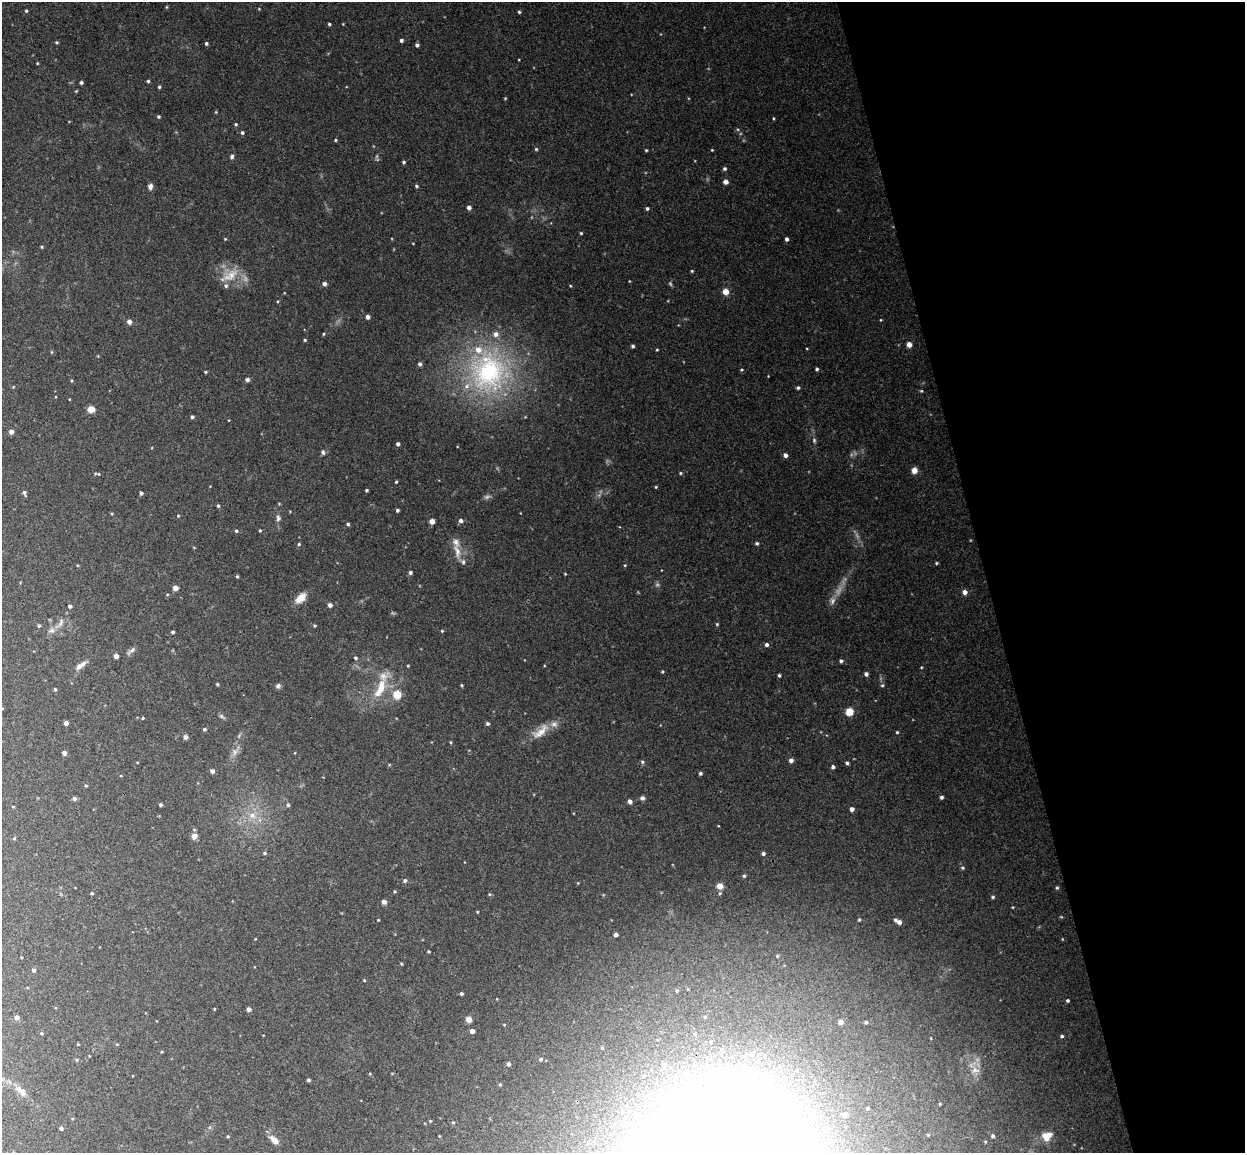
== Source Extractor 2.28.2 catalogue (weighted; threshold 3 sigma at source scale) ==
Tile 12 of 4 x 4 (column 4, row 3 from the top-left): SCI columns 3787-5029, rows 1306-2456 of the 5086 x 5029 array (HDU 1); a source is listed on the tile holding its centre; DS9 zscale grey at full resolution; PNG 1247 x 1155 px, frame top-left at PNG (2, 2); no overlay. Shown black and unused: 21% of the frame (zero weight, under 3 of 4 exposures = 5% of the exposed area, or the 3 px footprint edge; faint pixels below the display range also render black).
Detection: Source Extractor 2.28.2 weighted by HDU 2 'WHT'; one run over the whole footprint, this tile lists its part. Background 0.0493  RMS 0.0046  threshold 0.0208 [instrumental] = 3 sigma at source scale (4.5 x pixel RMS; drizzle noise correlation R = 1.50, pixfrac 1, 0.05/0.05 arcsec/px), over >= 5 px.
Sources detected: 221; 7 too faint to see at this stretch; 1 inside a brighter object's white glare — not listed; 10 inside a brighter listed object's ellipse — not listed separately; the other 203 listed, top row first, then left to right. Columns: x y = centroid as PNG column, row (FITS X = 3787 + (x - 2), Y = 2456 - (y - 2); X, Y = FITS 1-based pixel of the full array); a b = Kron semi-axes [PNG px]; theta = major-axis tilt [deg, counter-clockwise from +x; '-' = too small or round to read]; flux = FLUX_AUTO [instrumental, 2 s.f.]
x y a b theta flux
166 7 5 3 - 0.46
26 11 4 4 - 0.62
519 12 4 4 - 0.61
329 24 4 3 - 0.66
401 40 4 3 - 1.3
57 42 4 3 - 0.58
206 43 4 4 - 0.88
417 45 4 4 - 1.2
37 63 3 3 - 0.38
148 81 4 3 - 0.69
81 82 4 3 - 1
159 87 4 3 - 0.66
76 91 4 3 - 0.4
158 117 4 4 - 0.74
773 118 4 3 - 0.43
236 124 4 3 - 0.6
242 133 4 4 - 0.96
335 140 4 3 - 0.53
536 149 4 4 - 0.62
646 150 3 3 - 0.52
712 150 4 3 - 0.4
232 156 6 5 - 1
404 162 5 4 - 0.73
725 169 5 5 - 0.9
725 182 5 4 - 2.6
150 186 8 6 84 1.7
416 186 4 3 - 0.74
469 207 4 4 - 2
647 208 4 4 - 0.94
581 233 3 3 - 0.55
225 239 4 4 - 0.4
787 239 4 3 - 1.5
413 243 3 2 - 0.28
42 247 4 3 - 0.48
692 271 4 3 - 0.48
230 275 28 14 31 9.5
324 284 4 4 - 1.7
726 292 5 4 - 6.3
368 317 4 4 - 2
881 320 4 4 - 0.36
129 322 5 5 - 2.1
323 334 4 4 - 0.49
305 340 4 4 - 0.55
909 344 5 4 - 3.2
633 346 3 3 - 0.93
657 350 3 3 - 0.39
51 352 5 3 - 0.4
420 364 4 4 - 1.2
817 369 3 3 - 0.9
741 370 4 4 - 0.48
205 372 4 3 - 0.49
488 372 52 45 90 85
247 379 5 4 - 1.4
71 381 4 4 - 0.46
798 388 4 4 - 0.89
921 391 4 4 - 0.47
91 409 6 5 - 5.3
192 417 4 4 - 0.96
229 420 3 2 - 0.27
11 432 4 4 - 2.2
814 440 7 5 -76 0.86
398 444 4 3 - 1.3
323 452 7 5 -71 1
785 455 4 4 - 2
914 470 5 5 - 4.2
95 473 6 3 -19 0.49
680 473 4 4 - 0.55
396 482 4 3 - 0.55
656 487 4 3 - 0.5
367 490 3 3 - 0.71
24 493 7 4 -71 1
141 493 4 3 - 1.1
487 497 9 5 14 1.2
218 506 4 4 - 0.7
397 510 3 3 - 0.97
178 516 4 4 - 0.43
278 518 8 6 -84 1.4
432 521 4 4 - 2.9
461 521 5 5 - 1.4
348 524 4 3 - 0.8
260 530 4 3 - 0.53
236 531 5 4 - 0.77
757 543 5 4 - 0.83
299 544 4 3 - 0.56
457 551 22 9 -76 4.9
936 563 4 4 - 0.55
625 565 4 3 - 0.38
410 572 4 4 - 1.2
565 574 3 3 - 0.38
237 576 4 3 - 0.62
175 588 4 4 - 3.1
965 592 5 4 - 2.9
301 598 12 7 44 6.1
330 605 4 4 - 1.6
70 606 4 4 - 1
61 623 13 6 73 2.2
717 624 4 4 - 0.49
39 626 4 4 - 0.75
314 626 4 4 - 0.53
51 630 10 7 16 2
442 631 4 4 - 0.5
173 632 3 3 - 0.98
766 645 4 4 - 1.2
131 651 13 5 38 1.4
116 656 4 4 - 3.3
355 658 5 4 - 0.8
841 661 4 4 - 0.98
81 665 16 6 38 2.6
408 666 3 3 - 0.4
662 671 5 3 - 0.45
866 674 4 4 - 1.5
779 675 4 3 - 0.79
217 684 3 3 - 0.57
461 685 3 3 - 0.49
882 685 5 4 - 0.69
278 686 7 6 - 1.2
381 687 21 11 76 9.4
55 689 4 3 - 0.62
397 694 6 6 - 11
849 712 5 5 - 17
143 718 3 3 - 0.36
66 723 4 4 - 2.2
487 724 4 4 - 0.94
204 729 4 4 - 0.76
541 731 29 11 42 7
897 732 3 3 - 0.54
185 737 4 4 - 1.9
451 742 4 3 - 0.44
235 752 9 7 90 2.2
64 753 4 4 - 2
791 760 4 4 - 2.1
642 762 5 4 - 0.73
847 763 4 3 - 0.83
833 767 4 4 - 1.1
212 771 4 4 - 1.6
700 773 4 4 - 0.93
86 786 4 4 - 0.46
941 797 4 4 - 1
74 798 5 4 - 1.4
642 798 6 5 - 1.3
630 801 4 4 - 2
161 805 3 3 - 0.87
288 805 5 4 - 0.7
13 807 4 2 - 0.31
852 809 4 4 - 2.2
252 815 11 9 -20 4.3
194 836 5 5 - 4.2
14 839 5 3 - 0.43
264 853 4 4 - 0.69
763 854 4 4 - 1
962 868 6 4 -21 0.65
744 876 4 4 - 0.74
405 880 5 5 - 1
578 883 3 3 - 0.33
720 886 5 5 - 5.1
1057 888 5 4 - 0.59
92 893 4 3 - 0.58
489 894 5 3 - 0.48
993 897 5 4 - 0.68
384 902 4 4 - 2.3
477 912 3 3 - 0.37
378 920 3 2 - 0.36
859 920 4 3 - 0.51
895 920 4 4 - 1
899 922 4 4 - 2
616 935 4 4 - 1.5
255 939 3 2 - 0.31
429 951 4 3 - 0.45
777 956 4 4 - 0.59
401 964 4 3 - 0.5
33 970 5 4 - 1.1
364 980 4 3 - 0.39
676 991 5 4 - 0.68
461 994 3 3 - 0.75
1068 1001 3 3 - 0.82
214 1009 4 3 - 0.36
249 1009 4 4 - 1.9
17 1017 4 4 - 2.4
468 1019 4 4 - 4.5
841 1022 5 4 - 2.7
866 1022 5 4 - 0.86
472 1031 4 4 - 2.6
41 1033 4 3 - 0.51
695 1034 6 5 - 1.1
1062 1036 4 3 - 0.79
78 1044 3 3 - 0.34
752 1054 8 7 - 1.7
541 1059 5 5 - 0.98
77 1060 5 4 - 0.48
508 1064 5 4 - 1.1
664 1065 7 7 - 1.8
975 1070 12 9 2 3.5
308 1080 3 3 - 0.98
740 1080 13 12 - 11
500 1084 4 4 - 0.5
21 1091 20 8 -39 4
868 1108 3 3 - 0.58
845 1114 5 5 - 2
61 1128 4 3 - 1.1
228 1136 4 3 - 0.51
993 1136 5 4 - 0.97
1047 1136 13 10 25 5.7
274 1140 12 6 -43 3.7